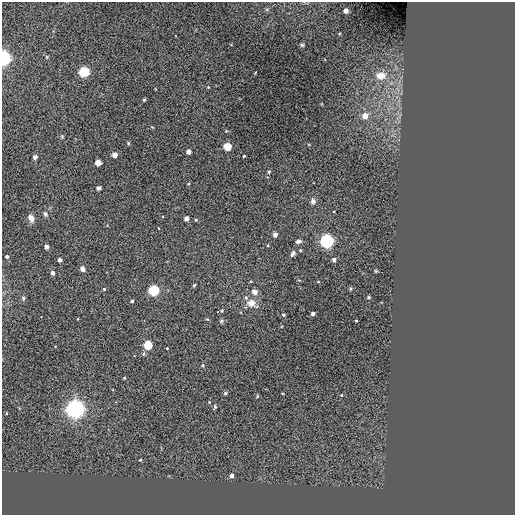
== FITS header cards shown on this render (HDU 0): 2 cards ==
NAXIS1  =                  513 / NUMBER OF ELEMENTS ALONG THIS AXIS
NAXIS2  =                  513 / NUMBER OF ELEMENTS ALONG THIS AXIS

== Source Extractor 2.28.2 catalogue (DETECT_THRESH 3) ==
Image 513 x 513 px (HDU 0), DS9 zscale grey, 1 PNG px = 1 image px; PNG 517 x 517 px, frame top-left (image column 1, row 513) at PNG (2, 2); no overlay
Background -0.00233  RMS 44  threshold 132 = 3 sigma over >= 5 px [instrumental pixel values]
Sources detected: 65; all 65 listed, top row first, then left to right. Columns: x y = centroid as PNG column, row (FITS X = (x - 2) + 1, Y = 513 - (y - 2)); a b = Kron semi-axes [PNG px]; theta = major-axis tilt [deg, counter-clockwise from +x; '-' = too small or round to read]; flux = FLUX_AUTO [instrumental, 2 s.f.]
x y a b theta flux
346 11 4 4 - 2.1e+04
302 45 5 5 - 4.1e+03
47 57 6 3 -71 3.0e+03
4 58 6 5 - 8.2e+05
84 72 5 5 - 3.4e+05
381 76 14 10 6 3.4e+04
144 100 3 3 - 3.5e+03
365 116 5 5 - 3.5e+04
226 131 3 3 - 2.3e+03
128 143 4 4 - 3.2e+03
227 146 5 4 - 1.1e+05
188 152 4 4 - 2.0e+04
114 155 4 4 - 2.7e+04
244 156 3 2 - 2.8e+03
35 157 5 5 - 6.8e+03
98 162 4 4 - 4.4e+04
269 172 6 4 59 3.7e+03
188 184 4 3 - 2.4e+03
98 188 4 4 - 6.7e+03
313 201 6 6 - 9.6e+03
45 214 6 4 -70 6.5e+03
31 218 10 6 -67 1.5e+04
186 218 4 4 - 1.6e+04
196 220 4 3 - 3.3e+03
275 235 4 4 - 1.8e+04
298 241 6 4 18 9.6e+03
327 241 6 6 - 7.1e+05
46 247 4 4 - 1.8e+04
300 250 4 3 - 2.8e+03
293 254 9 5 59 8.5e+03
7 256 4 4 - 6.5e+03
60 260 4 3 - 1.1e+04
334 260 4 4 - 1.2e+04
82 269 4 4 - 2.2e+04
376 271 4 4 - 2.9e+03
53 273 4 4 - 1.3e+04
194 285 4 3 - 3.3e+03
104 289 4 4 - 2.9e+03
350 289 5 3 - 2.8e+03
154 290 5 5 - 3.3e+05
254 292 8 6 -25 1.2e+04
369 297 4 4 - 3.4e+03
23 298 6 5 - 5.5e+03
246 298 5 5 - 5.4e+03
132 301 3 3 - 5.9e+03
251 303 13 9 -25 2.8e+04
222 310 4 3 - 2.4e+03
218 311 4 2 - 1.8e+03
313 313 3 3 - 1.4e+04
284 315 3 3 - 5.5e+03
221 321 8 5 28 5.2e+03
356 321 3 2 - 3.2e+03
148 345 4 4 - 1.7e+05
167 348 2 2 - 2.1e+03
203 365 4 4 - 3.3e+03
124 378 3 3 - 2.6e+03
225 393 4 4 - 4.2e+03
341 395 3 3 - 3.0e+03
257 396 5 3 - 2.8e+03
209 402 3 3 - 2.2e+03
215 407 5 4 - 3.9e+03
75 409 8 7 - 1.3e+06
6 413 4 3 - 2.1e+03
140 460 3 3 - 2.9e+03
232 476 4 3 - 1.4e+04
At the frame edge (FLAGS 8, measured only in part): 1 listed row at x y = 4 58